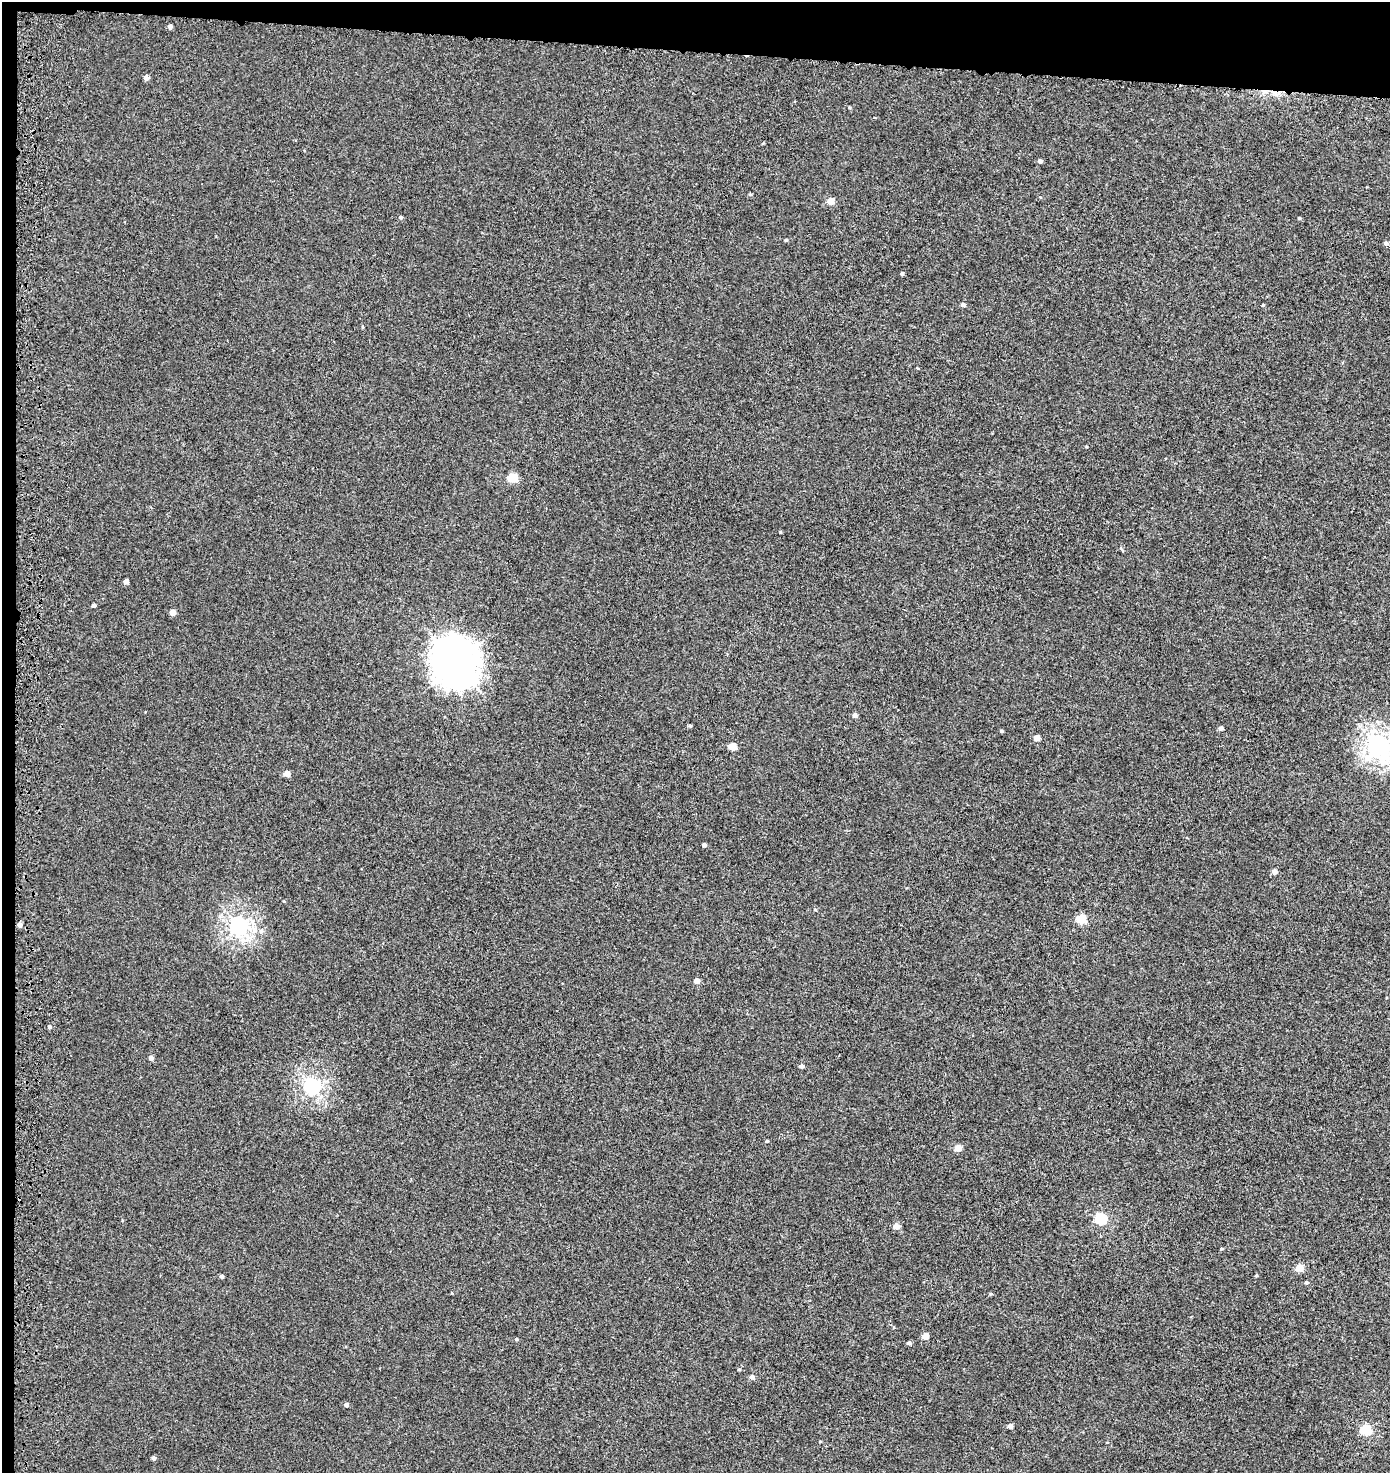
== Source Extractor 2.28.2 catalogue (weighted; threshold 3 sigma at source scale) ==
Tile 1 of 3 x 3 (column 1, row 1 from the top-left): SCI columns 341-1728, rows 3048-4518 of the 4819 x 4580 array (HDU 1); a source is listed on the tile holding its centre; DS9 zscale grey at full resolution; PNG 1392 x 1475 px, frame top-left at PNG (2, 2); no overlay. Shown black and unused: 4% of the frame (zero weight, under 3 of 5 exposures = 3% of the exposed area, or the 3 px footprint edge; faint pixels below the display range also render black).
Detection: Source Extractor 2.28.2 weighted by HDU 2 'WHT'; one run over the whole footprint, this tile lists its part. Background -2.44e-04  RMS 0.0028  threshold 0.0126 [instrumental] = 3 sigma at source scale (4.5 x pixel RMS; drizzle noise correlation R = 1.50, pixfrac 1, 0.0396/0.0396 arcsec/px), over >= 5 px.
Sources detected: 55; all 55 listed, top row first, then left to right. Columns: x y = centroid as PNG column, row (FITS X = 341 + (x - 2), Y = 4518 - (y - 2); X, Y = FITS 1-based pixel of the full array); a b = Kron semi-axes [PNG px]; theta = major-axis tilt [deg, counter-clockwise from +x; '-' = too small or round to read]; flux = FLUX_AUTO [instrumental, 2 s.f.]
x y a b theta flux
170 27 4 4 - 1.1
146 78 5 4 - 1.5
849 107 5 3 - 0.28
763 143 4 3 - 0.25
1040 161 4 4 - 0.76
750 194 5 3 - 0.28
830 201 5 4 - 4.1
401 217 4 4 - 0.54
1299 218 4 4 - 0.34
786 240 4 4 - 0.33
1386 243 5 4 - 0.66
902 274 4 4 - 0.44
963 305 5 4 - 0.88
363 327 4 3 - 0.27
512 478 5 5 - 12
126 581 4 4 - 1.5
94 605 4 4 - 0.79
173 612 4 4 - 2.8
456 663 17 15 -65 630
855 715 4 4 - 1.3
690 726 5 4 - 0.34
1220 728 5 4 - 0.77
1002 731 4 4 - 0.35
1037 738 4 4 - 2.6
732 747 5 5 - 5.5
1378 747 9 8 - 170
287 774 4 4 - 3.4
704 845 4 3 - 0.79
1275 872 5 5 - 1.7
1081 919 5 5 - 13
20 925 5 4 - 1.1
239 927 7 7 - 110
697 981 5 5 - 1.7
49 1027 5 4 - 0.67
151 1058 5 4 - 1.1
802 1066 5 5 - 0.8
312 1087 6 6 - 84
767 1141 4 4 - 0.33
958 1148 5 4 - 3.9
1101 1219 6 5 - 24
896 1226 5 5 - 2.4
1299 1268 5 5 - 5.5
1256 1275 4 3 - 0.29
222 1276 4 4 - 0.67
1306 1282 4 4 - 0.5
925 1336 5 4 - 3.1
516 1339 4 4 - 0.29
909 1343 4 4 - 0.74
739 1369 5 3 - 0.27
752 1377 6 5 - 0.88
346 1405 4 4 - 0.99
1010 1426 4 4 - 1.3
1366 1430 5 5 - 19
820 1441 5 3 - 0.21
154 1458 4 4 - 0.76
Isophote crosses this tile's border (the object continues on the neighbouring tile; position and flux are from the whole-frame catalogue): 1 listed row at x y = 1378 747
Unlisted compact peaks at least as high as the median listed source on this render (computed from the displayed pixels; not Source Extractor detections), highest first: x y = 780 532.